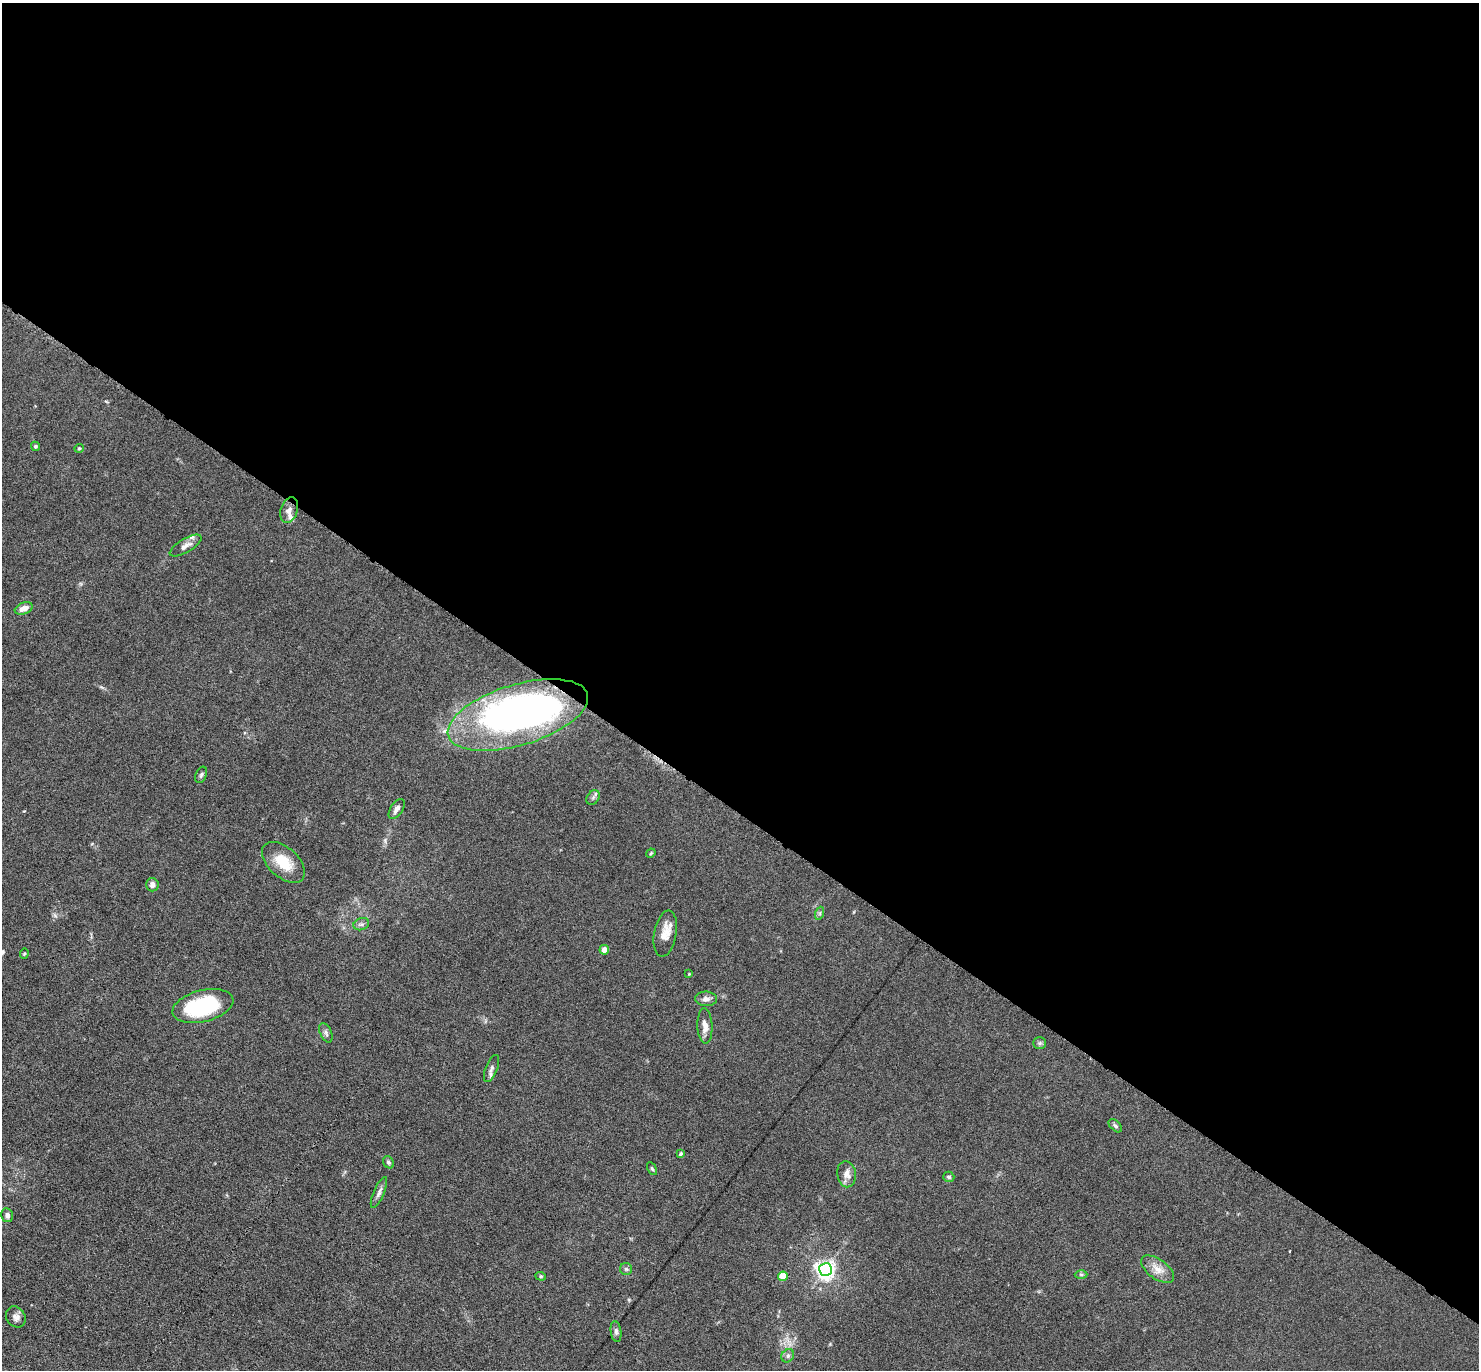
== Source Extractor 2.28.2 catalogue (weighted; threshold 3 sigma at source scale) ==
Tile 3 of 4 x 4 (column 3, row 1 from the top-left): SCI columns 2998-4474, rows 4551-5918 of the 6080 x 6070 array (HDU 1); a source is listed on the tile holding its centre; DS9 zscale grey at full resolution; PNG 1481 x 1372 px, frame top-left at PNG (2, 3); each listed source drawn as its Kron ellipse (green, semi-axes under 4 px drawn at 4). Shown black and unused: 59% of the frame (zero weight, under 3 of 6 exposures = <1% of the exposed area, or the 3 px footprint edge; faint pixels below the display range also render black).
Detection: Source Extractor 2.28.2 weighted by HDU 2 'WHT'; one run over the whole footprint, this tile lists its part. Background 0.034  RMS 0.0039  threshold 0.0158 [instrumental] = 3 sigma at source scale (4.09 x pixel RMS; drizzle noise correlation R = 1.36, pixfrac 0.8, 0.05/0.05 arcsec/px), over >= 5 px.
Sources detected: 46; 3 inside a brighter object's white glare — neither listed nor drawn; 2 inside a brighter listed object's ellipse — not listed separately; the other 41 listed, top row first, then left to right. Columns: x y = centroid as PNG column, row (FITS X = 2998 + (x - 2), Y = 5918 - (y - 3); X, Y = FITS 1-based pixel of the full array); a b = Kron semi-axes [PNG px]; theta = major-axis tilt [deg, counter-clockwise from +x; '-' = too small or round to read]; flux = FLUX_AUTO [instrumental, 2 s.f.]
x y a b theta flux
35 446 5 4 - 0.59
79 448 5 4 - 0.43
289 510 13 8 71 2.1
186 546 18 7 31 2.2
24 608 9 5 21 2.4
518 715 73 30 17 110
201 775 9 5 66 0.79
593 797 8 6 54 0.94
397 809 11 6 56 1.6
651 853 5 4 - 0.36
283 862 25 15 -42 8.7
152 885 7 6 - 1.5
820 913 7 4 72 0.59
361 924 8 6 19 1
665 934 23 11 80 4.8
604 950 5 4 - 2.3
24 954 5 4 - 0.42
689 974 4 4 - 0.26
706 999 11 7 -1 1.7
203 1006 31 16 14 32
705 1026 18 7 -87 2.7
326 1033 10 5 -65 1.1
1040 1043 6 5 - 0.72
491 1068 14 6 69 1.4
1115 1126 8 5 -45 0.79
680 1154 4 3 - 0.54
388 1162 6 5 - 0.6
652 1169 7 4 -62 0.49
847 1174 13 9 -82 2.6
949 1177 6 5 - 0.64
379 1193 17 5 67 1.5
7 1215 7 6 - 1.4
626 1269 6 6 - 0.69
826 1269 6 6 - 160
1158 1269 19 10 -36 3.8
1081 1274 6 4 -1 0.55
541 1276 5 4 - 0.5
783 1276 5 4 - 7.3
16 1317 11 9 -54 1.8
616 1331 10 5 -81 0.97
788 1356 7 6 - 1